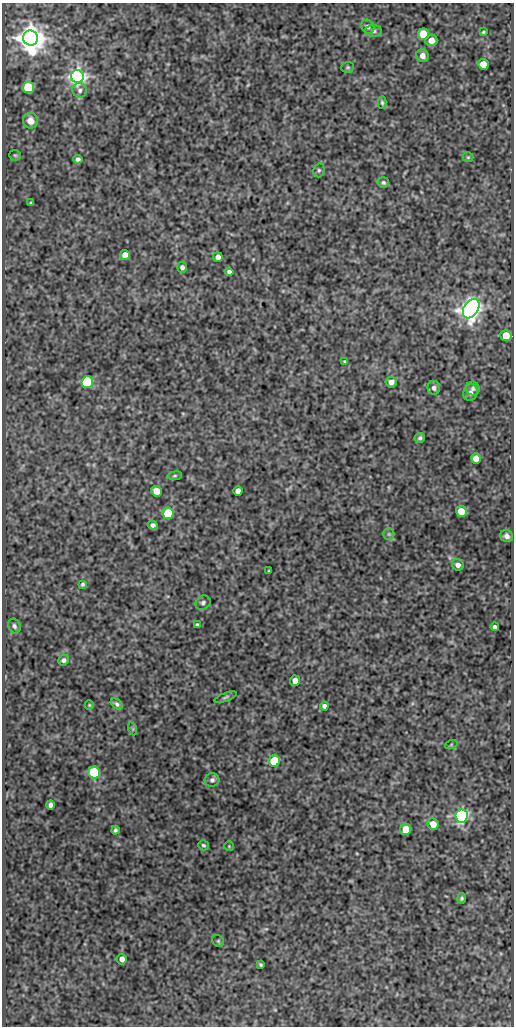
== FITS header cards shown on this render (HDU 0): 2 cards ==
NAXIS1  =                  512
NAXIS2  =                 1024

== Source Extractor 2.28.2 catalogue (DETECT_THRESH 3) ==
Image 512 x 1024 px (HDU 0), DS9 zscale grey, 1 PNG px = 1 image px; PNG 516 x 1028 px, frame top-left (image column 1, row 1024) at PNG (2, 3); each listed source drawn as its Kron ellipse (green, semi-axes under 4 px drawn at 4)
Background 87.9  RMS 0.51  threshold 1.53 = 3 sigma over >= 5 px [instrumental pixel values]
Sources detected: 71; all 71 listed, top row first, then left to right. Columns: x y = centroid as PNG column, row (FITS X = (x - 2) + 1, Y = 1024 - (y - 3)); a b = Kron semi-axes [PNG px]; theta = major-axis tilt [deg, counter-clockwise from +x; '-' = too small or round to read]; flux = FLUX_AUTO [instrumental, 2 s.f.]
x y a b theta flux
368 27 7 6 - 130
373 31 8 5 -1 110
483 32 4 3 - 46
423 34 5 5 - 1200
30 38 7 7 - 64000
431 40 6 5 - 320
422 56 6 6 - 230
483 64 5 5 - 630
348 67 6 5 - 56
77 76 6 6 - 20000
28 87 6 5 - 2300
80 90 7 7 - 120
382 103 6 4 -88 56
30 121 8 7 - 320
15 155 6 5 - 49
468 157 5 5 - 44
78 159 5 4 - 99
319 170 7 5 76 64
383 183 5 5 - 66
31 203 3 3 - 41
125 255 5 5 - 350
218 257 5 5 - 210
182 267 5 5 - 100
229 272 4 4 - 100
471 309 10 7 57 33000
506 335 6 5 - 810
345 362 4 4 - 41
87 382 6 6 - 3900
391 382 5 5 - 200
434 388 7 6 - 120
473 389 7 6 - 93
470 393 8 7 - 150
420 438 5 5 - 77
476 459 5 5 - 360
175 476 7 3 8 53
156 491 5 5 - 510
238 491 5 4 - 210
461 511 5 5 - 570
168 513 6 5 - 2200
153 525 5 4 - 100
389 534 6 5 - 72
507 536 6 6 - 130
458 565 6 5 - 150
269 571 3 2 - 33
83 584 4 3 - 60
203 603 8 6 37 100
197 625 4 3 - 60
14 626 8 5 -66 95
495 627 4 4 - 100
64 660 5 5 - 100
295 681 5 5 - 280
226 697 12 4 20 65
117 704 7 4 -39 86
89 705 5 4 - 39
324 706 4 4 - 100
133 729 6 4 -72 45
451 745 6 4 19 44
274 761 6 5 - 1400
94 773 6 6 - 4300
212 780 7 7 - 110
50 805 5 4 - 110
462 816 6 6 - 11000
433 824 6 5 - 410
406 829 6 5 - 630
115 830 4 3 - 72
203 845 5 4 - 56
229 846 5 5 - 38
462 898 5 4 - 60
218 941 6 5 - 53
122 959 5 4 - 190
261 965 4 3 - 49